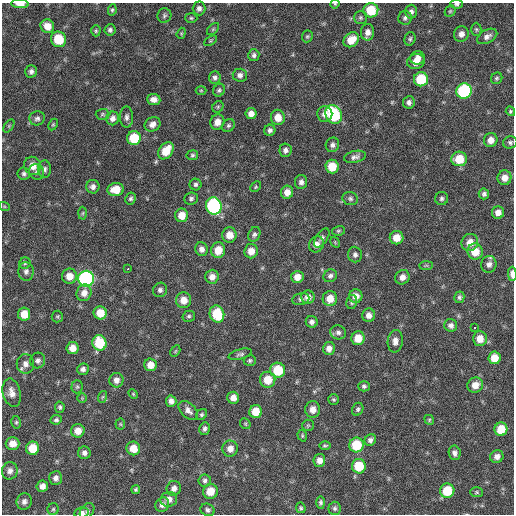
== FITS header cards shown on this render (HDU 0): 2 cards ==
NAXIS1  =                  512 / Axis length
NAXIS2  =                  512 / Axis length

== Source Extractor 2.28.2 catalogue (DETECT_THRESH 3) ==
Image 512 x 512 px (HDU 0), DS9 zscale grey, 1 PNG px = 1 image px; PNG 516 x 516 px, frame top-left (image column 1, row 512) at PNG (2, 3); each listed source drawn as its Kron ellipse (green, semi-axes under 4 px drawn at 4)
Background 109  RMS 11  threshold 33.6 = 3 sigma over >= 5 px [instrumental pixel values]
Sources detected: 204; all 204 listed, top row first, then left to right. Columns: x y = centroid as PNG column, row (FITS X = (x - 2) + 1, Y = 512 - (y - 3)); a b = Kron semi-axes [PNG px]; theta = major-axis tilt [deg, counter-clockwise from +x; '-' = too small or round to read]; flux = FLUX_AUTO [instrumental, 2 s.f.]
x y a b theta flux
20 4 9 4 -3 5700
335 4 5 4 - 870
457 4 6 4 0 1600
199 8 7 6 - 3000
112 10 6 4 80 1200
371 10 7 7 - 22000
450 11 6 5 - 1100
411 12 7 6 - 2700
164 16 7 7 - 1800
360 17 6 6 - 1600
191 18 6 5 - 1200
405 18 7 7 - 2100
47 26 7 6 - 8000
213 29 7 4 45 1100
476 29 6 5 - 1200
110 30 5 5 - 1800
96 31 5 4 - 1100
368 32 8 6 83 4600
181 33 5 4 - 880
461 34 8 7 - 4100
307 36 6 5 - 1200
487 36 11 6 28 3500
59 39 8 7 - 21000
410 39 7 5 73 1500
351 40 8 6 39 11000
210 41 7 4 30 1000
254 55 6 5 - 2100
417 58 7 6 - 4900
416 61 9 7 17 6200
31 71 6 5 - 2300
240 75 7 6 - 3000
215 77 6 6 - 2200
497 78 6 5 - 1400
421 79 7 7 - 30000
201 90 5 3 - 750
219 90 6 5 - 1700
464 91 8 7 - 91000
154 99 6 5 - 4200
409 102 6 6 - 2600
218 107 6 5 - 1300
510 111 5 4 - 1200
251 113 5 5 - 4400
102 114 7 5 1 1300
325 114 8 7 - 5000
334 114 10 8 -63 56000
126 117 10 6 90 2800
278 117 7 7 - 8800
37 118 8 7 - 2400
113 118 7 6 - 3500
217 122 8 7 - 6200
53 124 6 4 63 1000
152 124 8 7 - 4100
228 125 7 5 44 1600
9 126 7 4 54 930
270 130 6 5 - 2300
134 138 7 7 - 24000
491 140 7 6 - 5400
510 142 7 6 - 1800
332 145 7 6 - 2500
285 150 7 6 - 2900
166 151 9 6 54 15000
192 155 6 5 - 1400
355 157 11 6 13 2900
459 159 8 7 - 17000
33 166 9 8 - 8400
332 166 7 6 - 16000
45 169 9 6 -88 2500
37 172 8 7 - 2300
24 174 6 6 - 1800
504 178 7 7 - 6400
301 182 7 6 - 3000
196 184 6 6 - 1800
93 187 7 6 - 3000
256 187 6 4 42 980
116 189 8 6 9 12000
287 192 6 6 - 5700
484 194 5 5 - 2100
131 198 6 5 - 1600
191 198 7 6 - 1800
350 199 8 6 -19 2000
442 199 6 6 - 1800
4 206 5 3 - 770
214 206 9 7 -72 120000
83 213 6 4 88 1200
498 213 6 6 - 4700
182 215 7 6 - 9300
338 231 6 5 - 1200
254 234 8 5 66 2000
229 235 7 7 - 8100
322 238 11 5 55 2100
397 238 7 6 - 9200
335 242 6 4 -57 710
470 243 9 8 - 7900
316 244 8 7 - 4700
202 249 7 6 - 3400
218 250 8 7 - 11000
251 251 7 6 - 7100
475 252 8 7 - 12000
355 255 8 7 - 2400
25 263 6 5 - 1300
489 264 8 7 - 3600
426 265 7 4 1 1100
128 269 3 3 - 3800
26 271 9 7 -85 2900
512 274 7 3 -89 5400
69 276 7 7 - 8100
330 276 7 6 - 2300
212 277 7 7 - 4900
297 277 6 6 - 6400
402 277 7 7 - 4400
86 279 8 8 - 190000
160 290 7 7 - 2500
84 293 8 7 - 5400
356 296 7 6 - 5700
308 297 7 6 - 4600
459 297 6 5 - 1700
301 299 9 6 12 2200
330 299 7 7 - 9400
184 300 8 7 - 8400
352 302 7 5 79 1500
100 313 6 6 - 13000
24 314 6 6 - 11000
217 314 9 7 -72 26000
369 315 6 6 - 4300
57 316 6 5 - 1100
189 316 6 5 - 1500
312 322 6 6 - 2700
451 325 6 6 - 2900
474 328 3 3 - 3100
338 332 8 7 - 2300
358 338 7 6 - 12000
480 339 7 7 - 8000
395 341 11 7 83 4700
99 343 8 7 - 28000
73 348 6 6 - 6600
329 348 6 6 - 4200
175 351 6 4 59 930
240 354 12 5 15 2000
494 358 6 6 - 11000
38 360 8 7 - 2600
250 360 6 5 - 1500
25 364 10 9 - 4500
150 365 6 6 - 7400
83 369 6 5 - 2600
278 370 7 7 - 24000
116 380 7 7 - 4200
268 380 8 8 - 12000
475 385 8 7 - 7000
364 386 6 5 - 1700
77 387 6 5 - 1400
12 393 14 8 -77 6000
133 394 5 4 - 850
102 397 6 4 70 1000
82 398 5 4 - 790
233 398 6 6 - 4700
334 399 5 5 - 1200
171 401 5 5 - 3600
60 407 6 5 - 1500
313 409 8 7 - 6000
358 409 7 5 64 1600
188 410 11 7 -44 4100
256 412 6 6 - 13000
201 415 6 5 - 1400
56 420 6 4 7 1800
429 420 5 4 - 980
16 422 6 5 - 1200
120 424 5 5 - 930
245 424 6 5 - 940
308 425 6 5 - 1000
205 429 6 5 - 2000
501 429 7 6 - 16000
78 431 7 6 - 7500
302 436 6 4 -72 960
370 440 6 5 - 2400
12 443 7 6 - 6400
356 445 7 7 - 26000
325 446 6 4 1 1300
32 448 7 6 - 16000
133 448 7 6 - 9000
230 449 8 7 - 5800
84 453 6 6 - 3000
455 453 7 6 - 2800
497 456 7 6 - 3800
319 460 6 6 - 4900
359 466 7 7 - 22000
10 471 9 8 - 3600
56 478 7 6 - 3400
205 480 6 6 - 2100
42 486 5 5 - 4400
174 488 7 7 - 3600
136 490 4 4 - 1200
210 491 7 7 - 10000
447 491 7 7 - 23000
477 492 6 5 - 1300
169 499 8 7 - 4600
24 502 8 7 - 3200
321 502 6 4 -90 1600
162 505 7 6 - 3500
301 508 5 4 - 1300
335 508 6 6 - 1700
53 509 6 5 - 1200
207 510 7 6 - 2000
87 511 9 6 53 2100
82 513 8 5 8 3000
At the frame edge (FLAGS 8, measured only in part): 5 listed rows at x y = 20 4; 335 4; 457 4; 512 274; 82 513